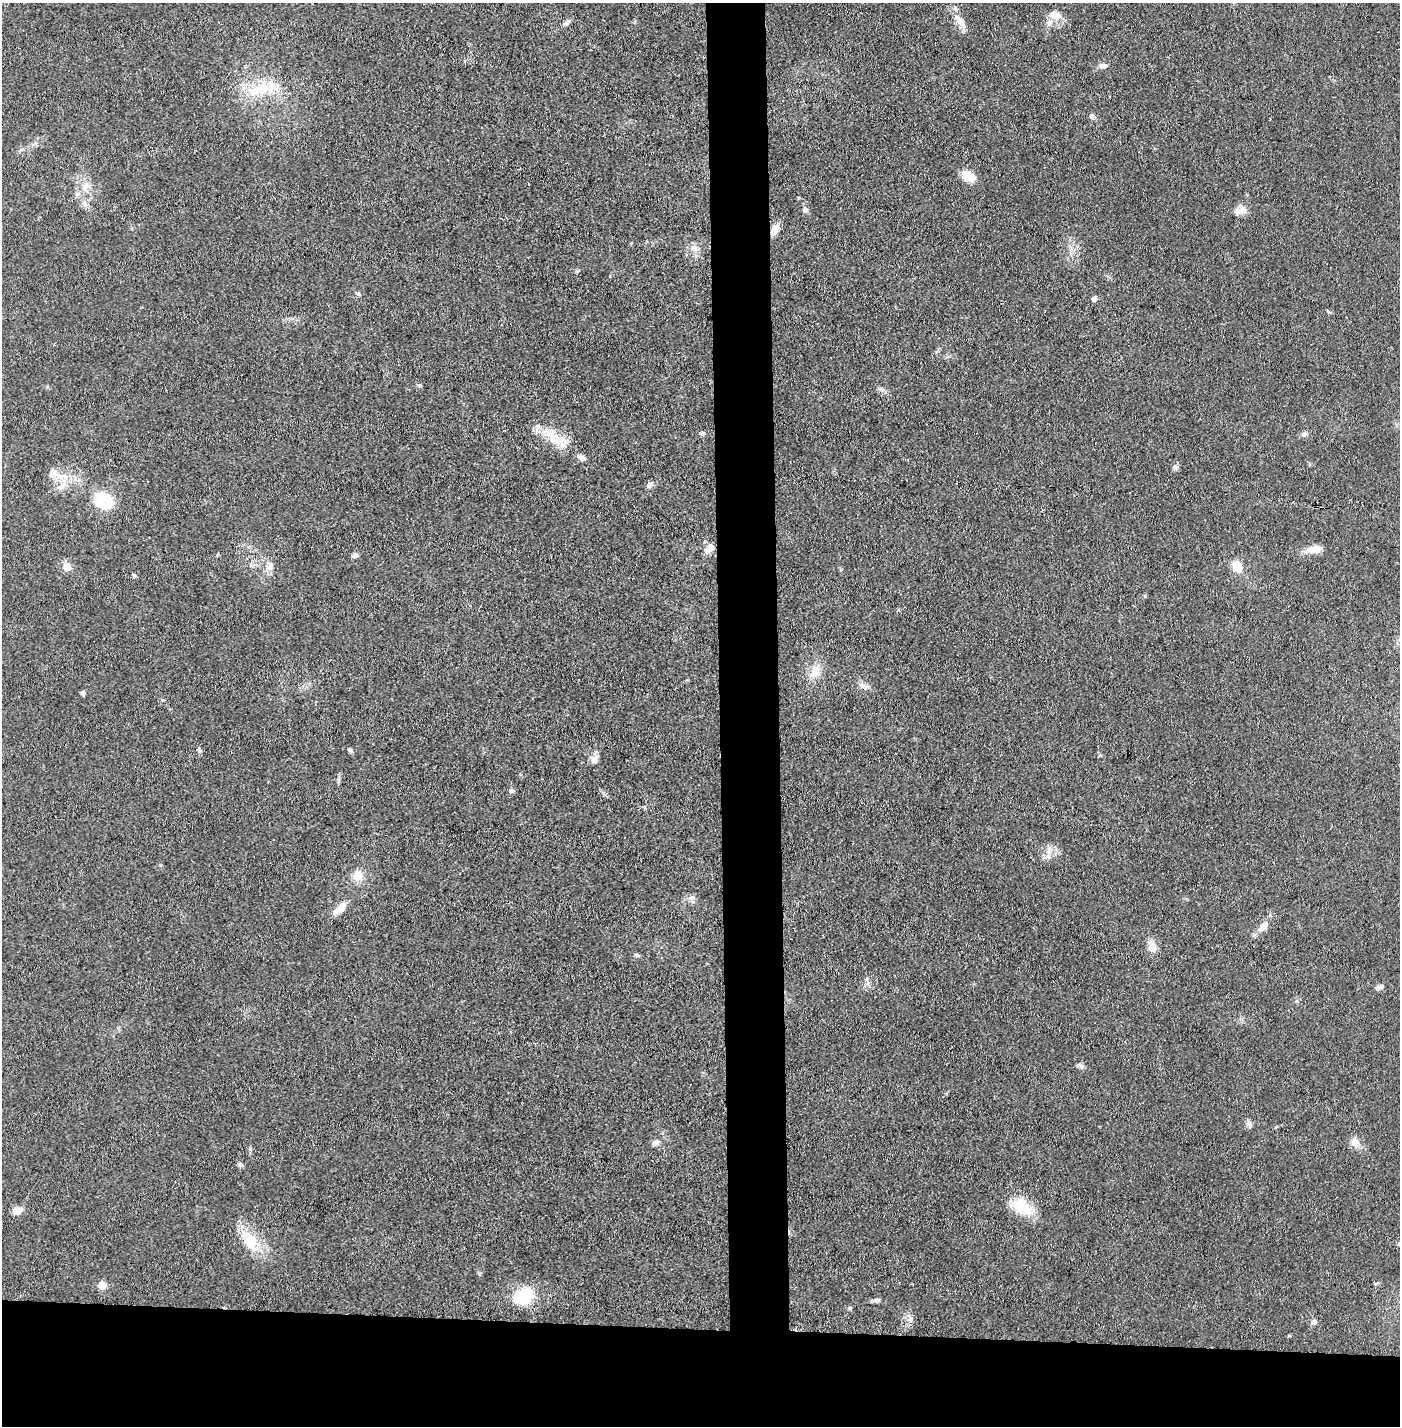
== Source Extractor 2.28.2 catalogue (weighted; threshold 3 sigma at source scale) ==
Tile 8 of 3 x 3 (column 2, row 3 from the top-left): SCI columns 1450-2847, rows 1-1424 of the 4296 x 4273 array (HDU 1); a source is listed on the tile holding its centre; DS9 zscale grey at full resolution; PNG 1402 x 1428 px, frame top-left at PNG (2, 3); no overlay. Shown black and unused: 11% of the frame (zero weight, under 3 of 4 exposures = <1% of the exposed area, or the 3 px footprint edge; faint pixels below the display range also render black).
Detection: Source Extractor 2.28.2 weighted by HDU 2 'WHT'; one run over the whole footprint, this tile lists its part. Background 0.0706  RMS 0.0071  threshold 0.0318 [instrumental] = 3 sigma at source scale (4.5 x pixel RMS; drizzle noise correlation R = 1.50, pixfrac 1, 0.05/0.05 arcsec/px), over >= 5 px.
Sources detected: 61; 1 inside a brighter listed object's ellipse — not listed separately; the other 60 listed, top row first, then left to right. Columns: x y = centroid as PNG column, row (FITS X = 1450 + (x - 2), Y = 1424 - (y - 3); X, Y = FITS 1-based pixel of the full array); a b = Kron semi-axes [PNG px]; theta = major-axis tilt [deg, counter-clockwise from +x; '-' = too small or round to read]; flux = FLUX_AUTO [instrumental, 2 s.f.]
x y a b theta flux
1055 15 17 11 -20 8.7
959 20 25 8 -53 8
567 22 9 6 52 2.2
1103 66 11 6 -6 3.1
262 88 31 19 21 28
1091 116 7 6 - 1.9
969 176 15 10 -32 12
85 186 10 5 55 2.9
805 210 8 6 -69 2.3
1238 211 12 10 -26 4.9
775 229 12 9 58 6.1
695 248 14 6 -27 3.7
358 294 6 5 - 1.3
1094 299 7 5 55 2.7
881 389 7 4 -72 1.4
702 433 6 5 - 1.8
1305 434 10 6 5 2.5
553 438 22 18 -33 17
581 457 11 6 -23 3
1176 467 8 7 - 2
55 474 24 9 -38 9.5
650 485 9 7 31 2.5
104 501 22 18 -41 27
710 548 15 8 47 4.5
1315 549 13 8 9 8.6
355 555 7 6 - 2.3
269 566 13 9 70 4.9
1237 566 11 8 -61 14
67 567 12 10 -67 5.1
134 575 6 4 -66 1.1
817 669 7 7 - 3.7
864 686 18 6 -17 3.5
83 693 7 5 -74 1.5
199 750 7 5 -79 1.6
349 750 8 5 -41 1.3
594 759 12 8 67 3.8
338 780 8 4 81 1.4
511 790 6 6 - 2.2
1047 857 9 4 -8 2.2
357 875 12 11 - 8.8
692 897 9 6 41 2.3
340 908 22 8 43 7.6
1263 927 14 8 43 7.5
1153 948 12 11 - 5.2
636 955 6 5 - 1.2
1380 987 9 6 24 2.5
1080 1066 11 5 -10 2
1249 1124 10 6 -58 2.2
1355 1142 12 10 -46 6.1
655 1143 7 6 - 3.5
240 1165 7 6 - 1.7
1022 1206 29 17 -42 22
17 1210 11 8 23 6.3
251 1242 29 19 -62 21
102 1285 5 5 - 12
523 1296 22 15 24 32
877 1300 11 5 5 2.2
850 1308 6 4 27 1.1
910 1318 16 5 -74 3.1
1314 1322 7 6 - 2.5
Overlapping masked pixels (flux is a lower limit): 1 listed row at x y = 775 229
Unlisted compact peaks at least as high as the median listed source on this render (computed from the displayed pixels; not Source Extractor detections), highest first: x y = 577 271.